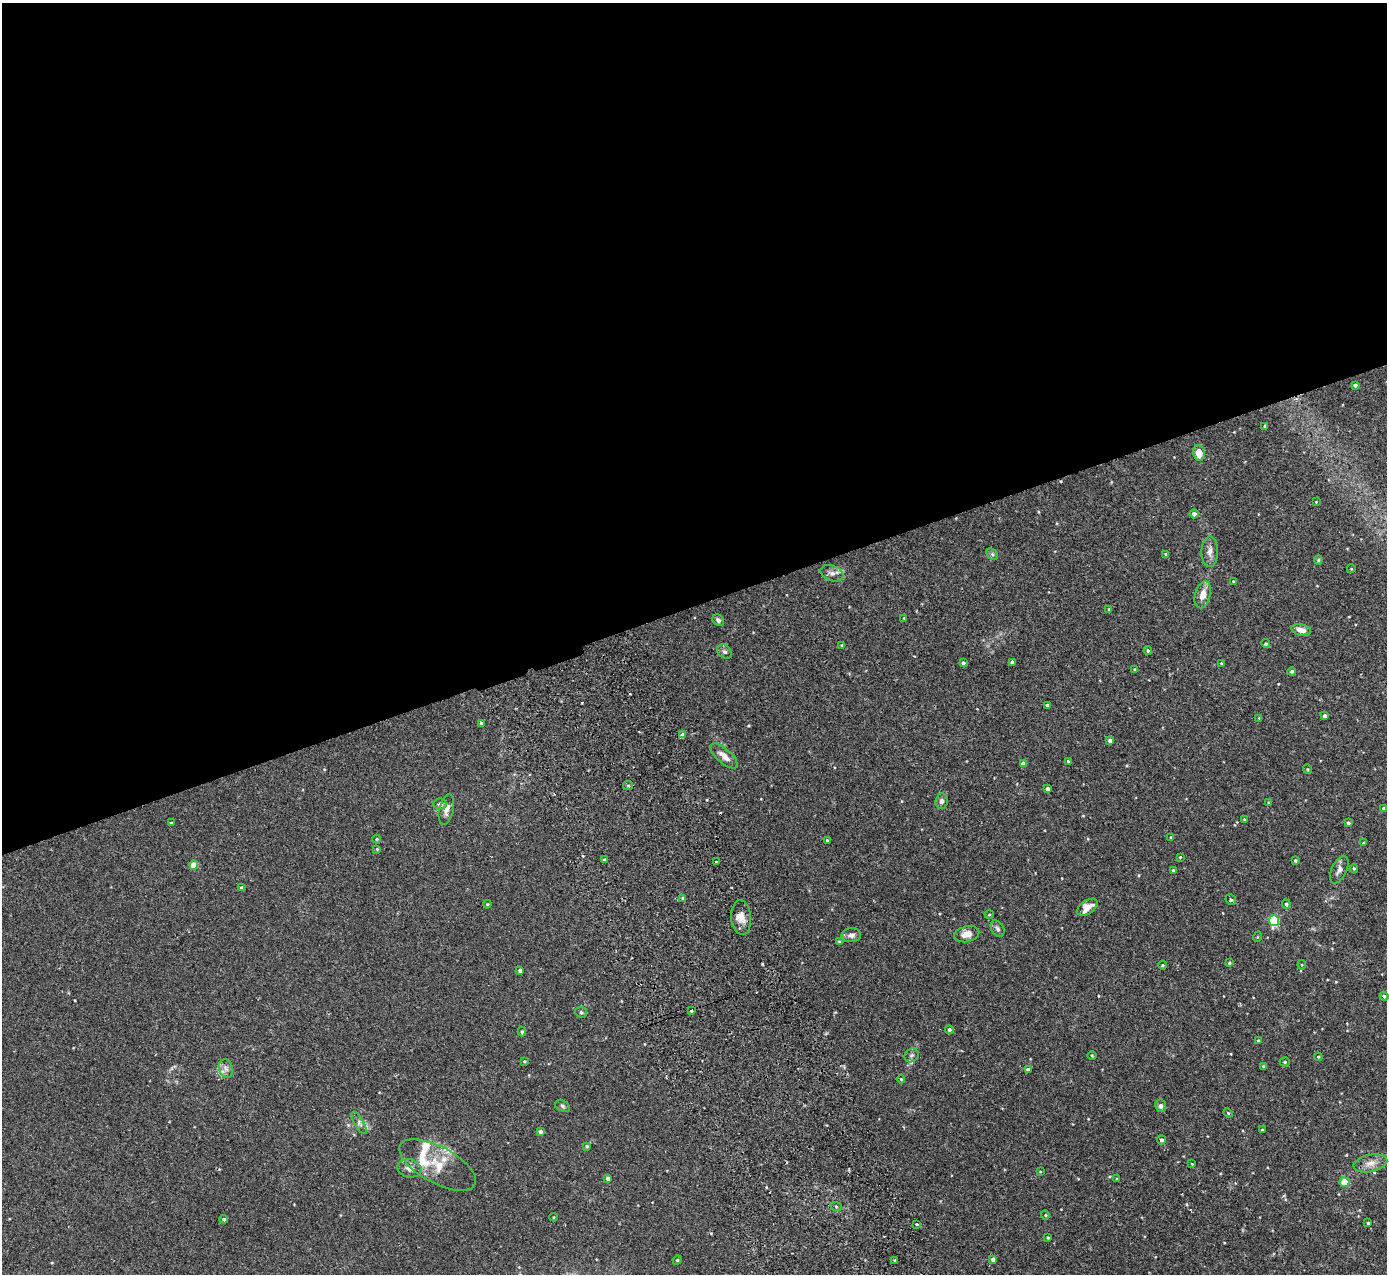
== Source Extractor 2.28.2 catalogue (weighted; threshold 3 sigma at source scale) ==
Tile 2 of 4 x 4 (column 2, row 1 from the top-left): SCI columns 1440-2824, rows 3998-5269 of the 5648 x 5578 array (HDU 1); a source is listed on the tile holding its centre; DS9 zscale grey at full resolution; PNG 1389 x 1276 px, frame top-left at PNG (2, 3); each listed source drawn as its Kron ellipse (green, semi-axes under 4 px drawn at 4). Shown black and unused: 48% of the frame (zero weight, under 2 of 3 exposures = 3% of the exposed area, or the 3 px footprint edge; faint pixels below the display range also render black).
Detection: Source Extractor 2.28.2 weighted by HDU 2 'WHT'; one run over the whole footprint, this tile lists its part. Background 0.0538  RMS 0.0051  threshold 0.0229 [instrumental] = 3 sigma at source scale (4.5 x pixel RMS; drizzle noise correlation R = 1.50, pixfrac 1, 0.05/0.05 arcsec/px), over >= 5 px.
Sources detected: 124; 2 cosmic-ray / hot-pixel residue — neither listed nor drawn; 4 inside a brighter listed object's ellipse — not listed separately; the other 118 listed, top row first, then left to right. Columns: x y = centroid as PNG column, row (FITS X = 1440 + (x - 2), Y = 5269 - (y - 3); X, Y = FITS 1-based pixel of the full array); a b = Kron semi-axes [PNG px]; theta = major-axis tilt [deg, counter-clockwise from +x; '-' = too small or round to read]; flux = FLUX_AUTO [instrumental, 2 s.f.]
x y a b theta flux
1355 385 4 3 - 1.2
1265 426 4 3 - 1.1
1199 453 8 5 -81 6
1316 502 4 3 - 0.33
1194 514 4 4 - 2.2
1210 552 15 8 89 3.1
992 554 6 5 - 0.88
1166 554 4 3 - 1.2
1318 560 4 4 - 0.5
1351 569 4 3 - 0.34
832 573 12 7 -20 2.5
1233 581 3 2 - 0.35
1203 595 14 7 75 5.1
1109 609 3 3 - 0.46
904 618 3 3 - 0.36
718 620 6 5 - 1.2
1301 630 10 5 -13 3.8
1266 644 4 4 - 0.88
842 645 3 3 - 0.52
1148 651 4 3 - 0.7
725 652 8 6 -42 1.4
1012 662 4 4 - 1.7
963 663 4 3 - 1.4
1221 663 3 3 - 0.44
1135 669 3 3 - 0.51
1292 671 4 4 - 0.85
1047 705 3 3 - 0.74
1325 716 4 4 - 1.9
1259 718 3 3 - 0.3
481 723 4 3 - 0.83
683 735 4 4 - 2.5
1110 741 4 4 - 1.8
724 756 17 7 -42 4
1068 761 3 3 - 0.47
1023 763 4 4 - 2.9
1307 769 5 3 - 0.4
628 785 5 4 - 0.73
1048 789 4 4 - 2.3
942 801 7 6 - 1.9
1269 803 3 3 - 0.67
440 804 6 5 - 1.7
1384 808 3 3 - 0.64
446 809 16 7 77 2.9
1244 819 3 3 - 0.35
171 823 3 3 - 0.56
1348 823 3 3 - 0.88
1171 837 3 3 - 0.49
377 839 4 4 - 0.47
827 840 3 3 - 0.75
1364 843 3 3 - 0.59
377 849 4 4 - 0.46
1180 857 3 3 - 0.38
605 860 3 3 - 0.96
1295 860 3 3 - 0.68
716 862 3 3 - 1.5
194 865 4 4 - 8.1
1354 868 4 4 - 0.67
1173 870 4 3 - 0.71
1339 870 15 7 64 2.4
242 888 4 4 - 1.6
683 898 4 4 - 0.93
1231 900 5 5 - 0.92
487 904 4 3 - 0.51
1286 904 4 4 - 1.1
1087 907 11 6 34 4.4
989 915 4 3 - 0.44
741 918 17 10 -85 4.8
1274 921 5 5 - 35
998 929 9 6 -58 1.4
967 934 13 8 13 4.1
851 935 10 7 5 2.1
1257 937 5 3 - 0.47
839 942 4 3 - 0.48
1229 963 3 3 - 0.58
1163 965 4 3 - 0.44
1302 965 4 4 - 0.53
520 970 4 4 - 1.2
1384 996 4 4 - 0.83
691 1010 3 3 - 1.4
581 1012 6 5 - 1
949 1030 4 4 - 1.1
522 1032 4 4 - 0.77
1258 1041 3 3 - 0.64
912 1055 7 6 - 1.3
1092 1055 5 3 - 0.41
1318 1057 4 4 - 0.49
524 1061 3 3 - 0.45
1285 1062 5 4 - 0.61
1263 1066 4 3 - 0.53
226 1069 9 6 -72 2.1
1028 1070 4 3 - 1.6
901 1079 4 3 - 0.4
562 1106 8 5 -28 1.1
1161 1106 6 5 - 1.5
1228 1113 5 4 - 0.47
359 1123 12 4 -60 1.4
1262 1130 4 2 - 0.36
540 1132 4 4 - 1.8
1161 1140 4 4 - 1.2
587 1146 4 3 - 0.63
1370 1163 17 8 12 4.1
1192 1164 4 3 - 0.37
438 1165 42 18 -28 15
409 1168 12 9 -12 2.8
1040 1172 4 2 - 0.33
608 1178 4 4 - 2.1
1117 1179 4 3 - 0.5
1344 1182 5 4 - 8.6
836 1206 6 3 -20 0.65
1045 1215 4 4 - 0.54
554 1217 4 3 - 0.37
224 1219 4 4 - 0.98
1368 1223 3 3 - 0.53
916 1225 3 3 - 1.6
1048 1238 3 3 - 0.55
993 1259 4 4 - 1.9
677 1260 5 4 - 0.58
895 1260 4 3 - 0.67
Overlapping masked pixels (flux is a lower limit): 1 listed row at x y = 683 735